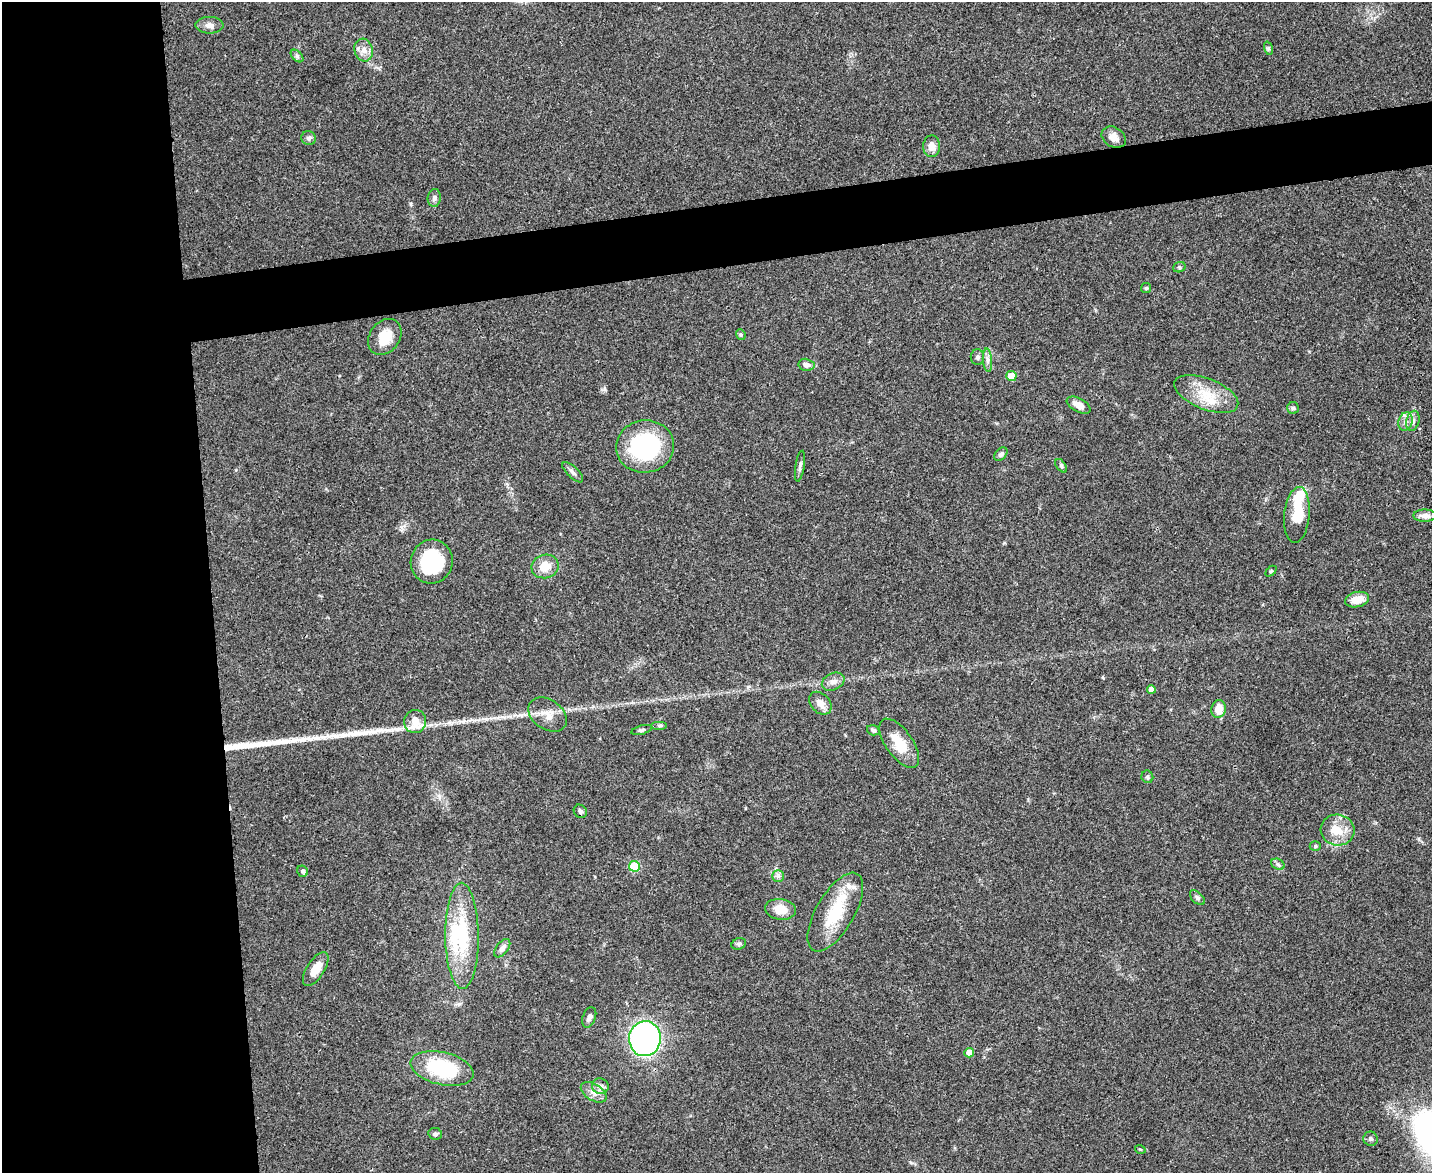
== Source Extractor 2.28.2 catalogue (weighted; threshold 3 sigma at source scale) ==
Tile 7 of 3 x 4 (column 1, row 3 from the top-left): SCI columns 134-1563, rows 1173-2343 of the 4665 x 4686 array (HDU 1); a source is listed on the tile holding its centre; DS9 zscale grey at full resolution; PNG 1434 x 1175 px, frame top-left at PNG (2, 2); each listed source drawn as its Kron ellipse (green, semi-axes under 4 px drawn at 4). Shown black and unused: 19% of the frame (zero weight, under 3 of 4 exposures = <1% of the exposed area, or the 3 px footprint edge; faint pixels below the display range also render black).
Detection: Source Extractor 2.28.2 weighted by HDU 2 'WHT'; one run over the whole footprint, this tile lists its part. Background 0.0555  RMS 0.0047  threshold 0.021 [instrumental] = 3 sigma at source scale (4.5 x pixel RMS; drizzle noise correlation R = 1.50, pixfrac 1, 0.05/0.05 arcsec/px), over >= 5 px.
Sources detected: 71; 1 inside a brighter object's white glare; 2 long thin detections or spike segments (spike, bleed or trail) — neither listed nor drawn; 2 inside a brighter listed object's ellipse — not listed separately; the other 66 listed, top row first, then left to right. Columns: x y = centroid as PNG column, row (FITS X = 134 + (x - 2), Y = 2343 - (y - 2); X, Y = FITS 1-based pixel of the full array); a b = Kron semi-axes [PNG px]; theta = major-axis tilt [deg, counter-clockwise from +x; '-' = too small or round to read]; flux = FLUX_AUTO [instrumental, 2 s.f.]
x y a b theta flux
209 25 14 8 1 2.8
1268 48 7 4 -72 0.74
364 50 11 9 -76 3.4
297 56 7 4 -45 0.91
1114 137 13 10 -33 3.8
309 138 7 7 - 1.1
932 146 11 8 89 3.3
434 198 9 6 83 1.4
1179 267 6 5 - 0.83
1146 288 5 5 - 0.62
741 334 5 4 - 0.68
385 337 19 15 53 9.1
977 357 8 6 89 1.3
987 360 12 4 -85 1.8
806 365 8 6 -12 2.2
1011 376 5 5 - 10
1206 394 34 15 -22 14
1078 405 13 7 -28 3.8
1293 408 6 6 - 0.94
1413 421 10 6 74 1.9
1406 422 9 7 72 2.3
645 446 29 26 10 52
1001 454 8 5 45 1.3
800 466 15 4 82 1.4
1061 466 8 4 -53 0.92
573 472 13 5 -44 1.7
1297 515 28 12 84 13
1425 516 11 6 0 2.6
432 562 22 21 - 31
545 566 14 11 18 6.5
1271 571 6 4 44 0.54
1357 600 12 7 13 5.8
833 682 12 8 26 2.6
1151 690 4 4 - 3.4
820 703 13 9 -46 3.6
1219 709 9 7 75 6.2
548 715 21 14 -35 6.2
415 722 12 11 - 9.2
660 725 8 4 0 0.8
642 730 11 4 15 1
873 730 6 5 - 1.1
899 743 28 13 -55 10
1147 777 6 6 - 0.85
580 811 7 6 - 1.1
1338 830 17 15 -14 8.1
1315 846 5 5 - 0.73
1278 864 7 5 -30 0.98
634 866 5 5 - 20
303 871 6 5 - 0.99
778 876 6 6 - 1.2
1197 898 9 5 -44 1.1
780 909 15 10 -7 7.1
835 912 44 19 60 23
462 936 53 16 -89 29
739 944 7 5 21 1
502 948 10 6 53 2.5
316 969 19 9 57 6.2
589 1017 10 6 69 1.7
645 1039 17 16 - 160
969 1053 5 4 - 5.7
442 1068 32 16 -13 34
600 1086 8 7 - 2.1
594 1092 14 8 -31 3.4
435 1134 7 5 -11 1.2
1371 1139 7 7 - 1.1
1140 1149 5 3 - 0.41
Overlapping masked pixels (flux is a lower limit): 1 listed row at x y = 645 446
Unlisted compact peaks at least as high as the median listed source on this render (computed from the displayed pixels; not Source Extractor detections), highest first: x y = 411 204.